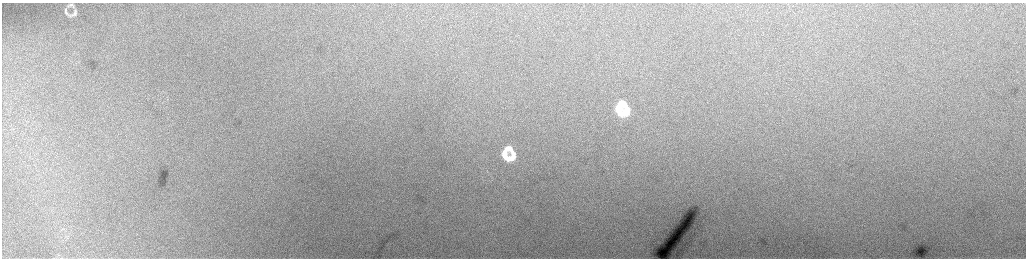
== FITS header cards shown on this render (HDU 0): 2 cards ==
NAXIS1  =                 2048 /fastest changing axis
NAXIS2  =                  512 /next to fastest changing axis

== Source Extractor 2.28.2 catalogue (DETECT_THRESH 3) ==
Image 2048 x 512 px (HDU 0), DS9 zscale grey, zoomed out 1/2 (1 PNG px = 2 x 2 image px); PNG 1028 x 260 px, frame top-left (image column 1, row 511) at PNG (2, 3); no overlay
Background 223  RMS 3.6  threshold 10.7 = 3 sigma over >= 5 px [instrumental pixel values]
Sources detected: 12; all 12 listed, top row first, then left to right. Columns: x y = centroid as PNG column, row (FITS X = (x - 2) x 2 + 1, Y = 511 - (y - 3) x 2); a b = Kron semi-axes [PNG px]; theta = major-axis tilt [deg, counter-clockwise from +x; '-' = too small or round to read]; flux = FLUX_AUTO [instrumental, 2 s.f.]
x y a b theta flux
71 5 9 5 -21 2000
65 10 6 4 71 1200
66 12 6 4 -61 1500
74 13 9 4 59 2200
70 16 7 5 -38 1300
622 103 8 6 6 14000
618 109 11 5 -70 13000
627 111 12 7 54 19000
508 148 9 7 -4 8700
504 154 10 6 -85 9100
513 155 13 5 -84 8300
509 158 11 6 13 8700